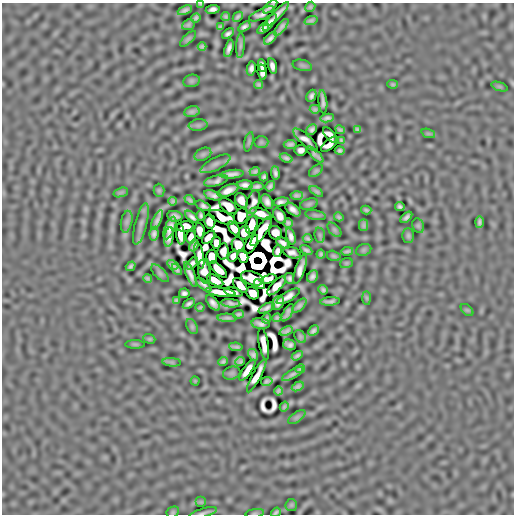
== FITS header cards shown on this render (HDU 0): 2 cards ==
NAXIS1  =                  512
NAXIS2  =                  512

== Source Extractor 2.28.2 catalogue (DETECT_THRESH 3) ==
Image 512 x 512 px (HDU 0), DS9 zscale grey, 1 PNG px = 1 image px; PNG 516 x 516 px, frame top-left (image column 1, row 512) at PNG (2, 3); each listed source drawn as its Kron ellipse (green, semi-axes under 4 px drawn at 4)
Background 2.55e-07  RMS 3.0e-04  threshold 8.86e-04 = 3 sigma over >= 5 px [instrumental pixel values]
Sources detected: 230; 21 with non-positive FLUX_AUTO (blend fragments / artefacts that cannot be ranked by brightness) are neither listed nor drawn; the other 209 listed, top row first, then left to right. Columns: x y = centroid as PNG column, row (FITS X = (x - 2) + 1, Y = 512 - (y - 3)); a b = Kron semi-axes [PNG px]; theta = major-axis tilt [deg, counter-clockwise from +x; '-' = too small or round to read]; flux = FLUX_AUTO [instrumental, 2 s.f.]
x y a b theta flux
201 4 4 3 - 0.023
270 7 9 3 42 0.059
310 7 5 4 - 0.035
213 9 7 4 8 0.073
185 10 7 4 24 0.065
262 14 14 5 24 0.037
277 14 16 3 46 0.12
226 17 4 3 - 0.035
238 17 5 3 - 0.042
196 18 5 4 - 0.042
311 20 7 4 18 0.045
270 22 10 4 52 0.084
188 25 6 5 - 0.04
220 26 4 3 - 0.026
244 27 7 4 33 0.06
281 27 10 3 52 0.071
263 28 7 4 37 0.064
228 34 7 4 36 0.059
270 38 7 4 43 0.074
188 39 10 4 44 0.041
240 45 13 4 87 0.044
202 46 4 3 - 0.037
229 48 9 4 74 0.083
262 65 6 4 -82 0.068
302 65 10 5 -13 0.036
272 66 8 4 -76 0.086
251 69 7 4 81 0.066
262 72 7 4 -86 0.069
191 81 8 6 15 0.037
393 84 5 4 - 0.03
259 85 4 3 - 0.034
499 86 9 4 -19 0.029
311 96 6 4 63 0.057
323 102 12 3 -85 0.063
315 109 5 4 - 0.042
192 112 8 5 12 0.054
327 118 7 4 11 0.061
198 125 9 6 7 0.043
312 129 6 5 - 0.055
357 129 4 3 - 0.031
340 130 5 3 - 0.035
428 133 7 4 -19 0.031
330 135 9 4 -49 0.038
306 140 16 5 -42 0.06
341 140 4 3 - 0.025
249 142 10 4 77 0.034
261 142 7 6 - 0.032
290 144 6 4 5 0.052
329 144 10 5 40 0.053
301 150 6 5 - 0.079
340 151 5 4 - 0.041
203 154 9 6 27 0.046
315 154 11 3 -44 0.06
286 158 6 3 -22 0.053
215 164 16 6 27 0.085
316 171 8 5 38 0.034
255 172 5 3 - 0.044
275 173 7 3 -82 0.058
232 174 11 4 6 0.1
264 177 4 4 - 0.041
216 181 12 5 16 0.073
245 185 8 4 -1 0.084
270 186 5 4 - 0.05
257 187 7 3 4 0.056
159 190 6 5 - 0.03
228 190 11 5 25 0.14
316 191 8 4 -34 0.04
121 192 7 4 19 0.035
213 195 9 4 -18 0.069
297 195 6 3 2 0.046
190 200 6 3 -43 0.042
173 201 4 4 - 0.037
241 201 8 6 -58 0.11
253 202 12 6 75 0.02
267 202 8 5 -62 0.088
281 202 8 4 11 0.069
309 204 9 5 15 0.039
203 206 8 4 -25 0.048
228 206 10 6 -37 0.11
400 206 5 4 - 0.046
293 210 9 5 -40 0.094
366 210 5 3 - 0.033
261 214 12 5 -20 0.15
201 215 5 3 - 0.038
315 215 10 4 -11 0.035
175 216 8 5 -9 0.071
241 216 8 6 61 0.1
280 216 8 5 -58 0.11
192 217 8 3 -40 0.066
222 217 13 6 -21 0.076
339 217 5 4 - 0.034
406 217 7 4 42 0.059
157 220 10 4 64 0.088
210 221 7 5 -79 0.091
127 222 11 5 80 0.058
479 222 6 3 90 0.047
288 223 5 5 - 0.049
141 224 21 6 76 0.097
252 225 9 5 72 0.17
364 225 5 4 - 0.047
185 226 8 5 8 0.075
418 226 7 5 -69 0.029
170 228 12 5 68 0.11
234 228 8 4 -52 0.13
334 230 8 5 -45 0.035
199 231 8 5 -86 0.11
261 231 17 5 57 0.11
244 233 7 5 72 0.086
275 233 7 6 - 0.14
154 234 7 4 81 0.069
180 234 10 4 -84 0.16
320 235 7 5 -83 0.034
291 236 8 4 -74 0.084
408 236 7 5 -89 0.035
169 237 10 4 81 0.085
191 237 6 5 - 0.085
209 237 8 5 43 0.11
308 238 5 3 - 0.036
216 243 6 5 - 0.074
283 243 8 4 -37 0.063
251 244 11 5 61 0.029
194 245 6 3 70 0.049
238 245 7 6 - 0.13
306 250 7 3 -30 0.05
364 250 8 6 21 0.031
223 251 8 5 84 0.074
278 251 6 4 69 0.067
347 251 6 2 11 0.037
292 253 9 5 -18 0.049
321 254 4 3 - 0.034
199 255 14 4 -79 0.071
233 256 6 4 56 0.08
243 256 7 5 -71 0.17
334 256 7 5 -16 0.034
211 257 7 5 -89 0.21
192 263 7 4 46 0.058
346 263 6 5 - 0.028
173 265 6 4 -30 0.048
131 266 5 3 - 0.042
300 269 15 5 72 0.12
177 270 6 3 -50 0.042
218 270 11 5 -43 0.18
204 272 12 6 -81 0.015
160 273 11 5 -45 0.048
190 274 13 4 -69 0.1
312 276 6 5 - 0.069
147 278 4 3 - 0.034
252 278 12 6 -19 0.15
289 278 5 5 - 0.051
269 279 8 4 18 0.043
215 280 9 4 -31 0.16
260 284 6 4 -35 0.06
204 285 10 3 -40 0.057
240 285 9 5 -48 0.14
277 286 12 5 46 0.16
323 290 5 4 - 0.042
220 292 15 4 -8 0.19
233 292 9 4 -12 0.058
184 293 5 5 - 0.058
253 293 7 5 -44 0.2
288 296 13 5 31 0.088
367 298 7 4 -89 0.026
176 300 4 3 - 0.028
330 301 10 3 4 0.055
213 303 9 5 -49 0.088
231 303 9 4 -5 0.057
278 303 7 5 62 0.082
189 304 6 3 34 0.056
299 306 9 4 46 0.06
200 307 4 2 - 0.027
266 308 8 4 26 0.055
467 310 7 4 -44 0.027
288 313 10 4 60 0.065
239 314 5 3 - 0.043
227 318 9 4 -2 0.057
267 318 5 3 - 0.031
277 318 4 4 - 0.036
261 324 9 5 -6 0.073
192 327 8 5 -64 0.032
286 331 7 4 21 0.056
313 331 6 4 45 0.057
300 337 7 5 -50 0.032
149 339 6 4 -19 0.027
135 344 10 4 0 0.026
264 344 16 4 -80 0.12
289 345 6 5 - 0.064
236 347 7 2 -8 0.041
253 355 6 5 - 0.06
297 356 6 3 32 0.045
223 361 5 3 - 0.038
172 362 9 3 -5 0.033
240 362 5 3 - 0.041
300 369 5 3 - 0.036
247 370 12 4 55 0.18
232 373 9 6 15 0.029
293 374 12 4 29 0.07
257 376 18 4 61 0.16
195 381 4 4 - 0.015
267 381 6 4 10 0.042
298 386 6 4 27 0.054
279 391 4 3 - 0.039
284 407 5 4 - 0.036
297 417 10 5 35 0.048
201 502 5 5 - 0.025
291 505 6 5 - 0.028
173 512 6 5 - 0.03
276 512 5 3 - 0.035
203 513 14 3 14 0.061
255 513 9 3 8 0.028
At the frame edge (FLAGS 8, measured only in part): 4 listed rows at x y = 201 4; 276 512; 203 513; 255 513
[21 non-positive-flux detections neither listed nor drawn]